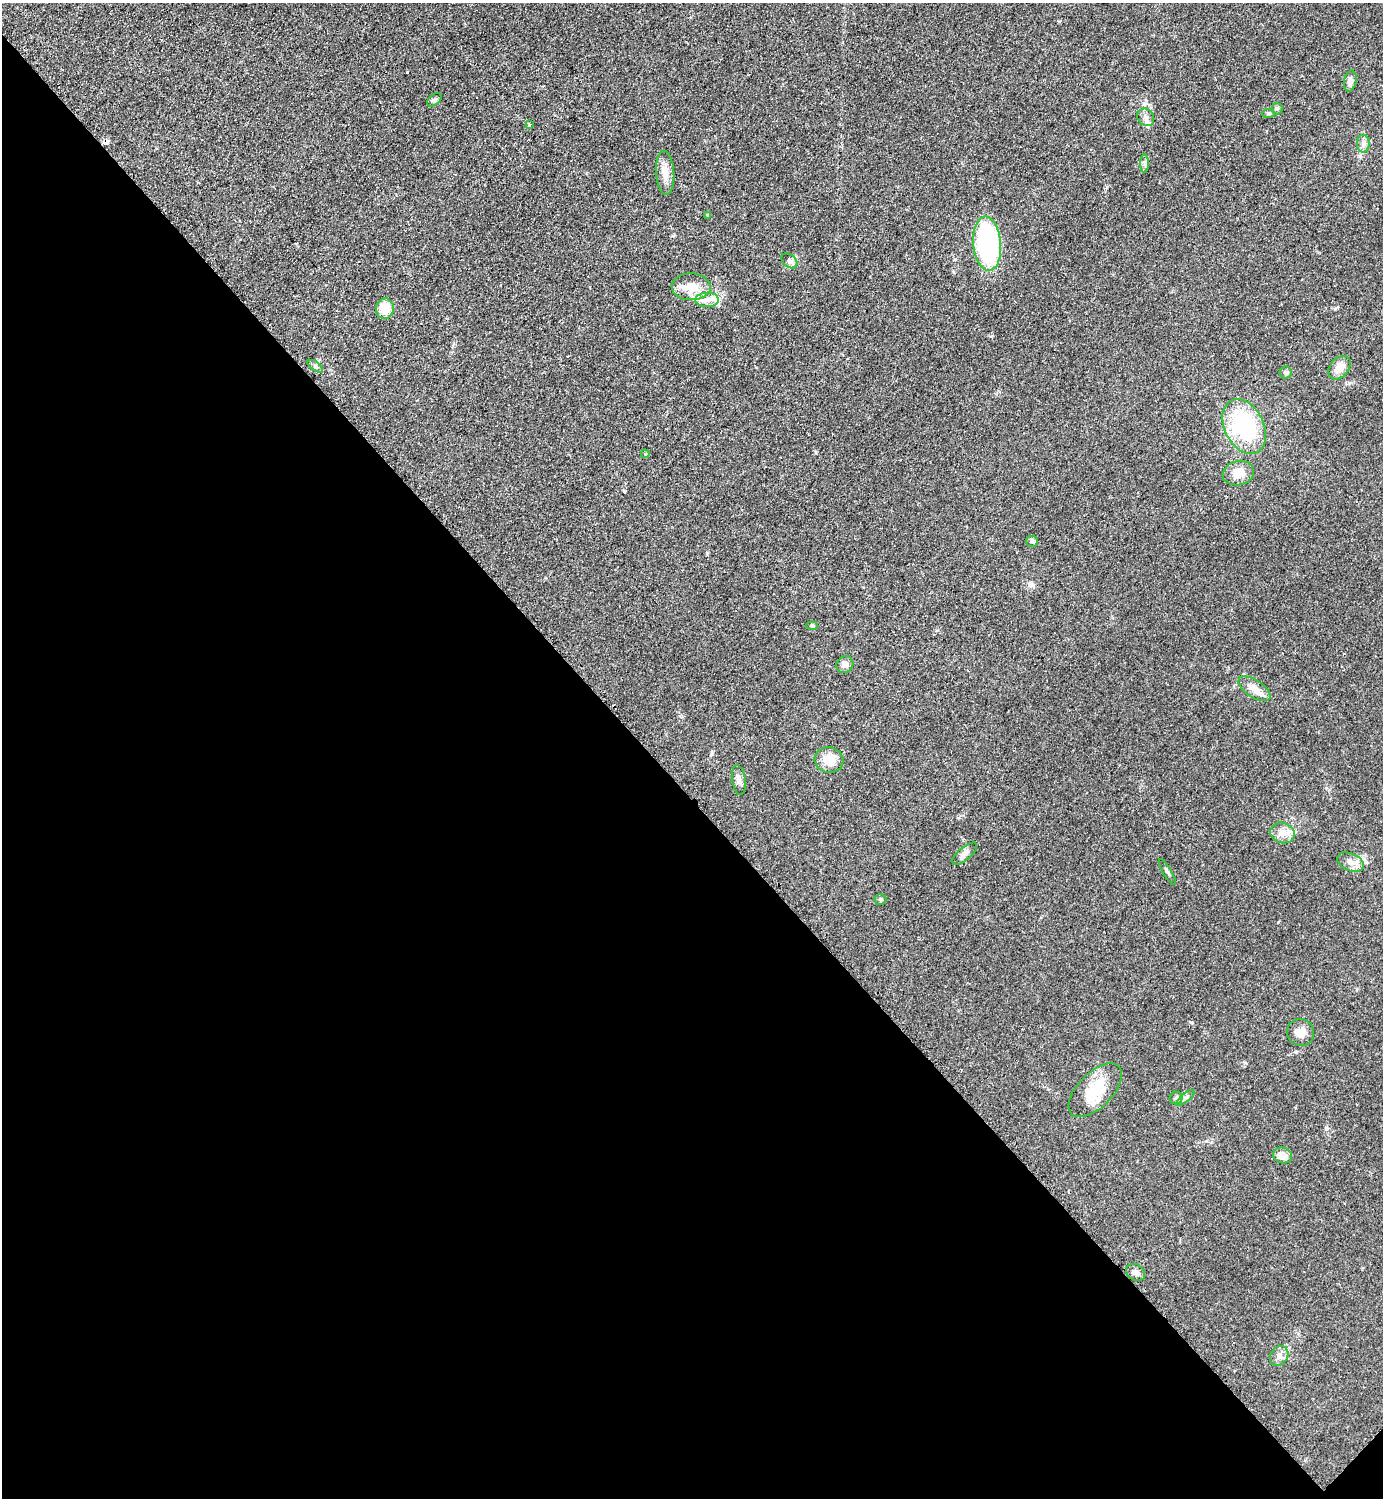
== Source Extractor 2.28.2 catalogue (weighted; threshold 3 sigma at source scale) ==
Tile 14 of 4 x 4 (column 2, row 4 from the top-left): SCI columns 1695-3075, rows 8-1503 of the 6005 x 6005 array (HDU 1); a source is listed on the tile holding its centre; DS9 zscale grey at full resolution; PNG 1385 x 1500 px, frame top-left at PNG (2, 3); each listed source drawn as its Kron ellipse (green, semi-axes under 4 px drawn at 4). Shown black and unused: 47% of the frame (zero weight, under 2 of 3 exposures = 1% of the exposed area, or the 3 px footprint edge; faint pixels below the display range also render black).
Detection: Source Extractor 2.28.2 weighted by HDU 2 'WHT'; one run over the whole footprint, this tile lists its part. Background 0.0799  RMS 0.0075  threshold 0.0337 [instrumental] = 3 sigma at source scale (4.5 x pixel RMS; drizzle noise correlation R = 1.50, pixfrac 1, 0.05/0.05 arcsec/px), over >= 5 px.
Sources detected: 43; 1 cosmic-ray / hot-pixel residue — neither listed nor drawn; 3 inside a brighter listed object's ellipse — not listed separately; the other 39 listed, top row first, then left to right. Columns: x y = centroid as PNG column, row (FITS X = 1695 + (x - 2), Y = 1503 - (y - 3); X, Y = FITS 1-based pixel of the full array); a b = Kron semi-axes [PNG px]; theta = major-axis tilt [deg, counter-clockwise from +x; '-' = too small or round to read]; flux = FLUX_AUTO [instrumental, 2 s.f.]
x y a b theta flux
1350 81 10 6 80 3.3
434 100 8 5 37 1.7
1277 108 6 5 - 1.4
1268 113 6 4 6 1
1146 117 9 7 -51 3.4
529 125 3 2 - 1.3
1363 144 9 6 -89 2.6
1145 164 9 4 90 1.9
665 173 22 9 -86 8.1
707 215 3 3 - 0.83
987 244 27 14 -85 100
789 261 9 6 -41 2.3
691 287 19 13 -1 13
707 300 11 7 0 5.3
385 309 10 9 - 13
315 366 9 4 -35 1.4
1339 368 13 9 50 7.5
1285 373 6 6 - 1.5
1244 426 29 19 -63 73
645 454 4 3 - 0.66
1238 473 16 12 16 11
1032 541 6 5 - 1.3
812 626 6 4 -1 0.91
845 665 9 8 - 3.6
1254 689 18 8 -33 7
829 760 14 13 - 13
739 780 15 7 -81 3.3
1282 833 12 10 -16 5.9
964 854 15 6 41 3.2
1350 862 14 8 -22 5.5
1167 872 15 3 -59 1.5
880 899 6 5 - 1.3
1300 1032 14 13 - 7.4
1095 1090 33 17 45 27
1176 1098 6 6 - 1.6
1185 1098 11 4 40 1.9
1282 1155 9 7 -19 7.2
1135 1273 10 8 -35 3.7
1279 1356 11 8 56 3.9
Unlisted compact peaks at least as high as the median listed source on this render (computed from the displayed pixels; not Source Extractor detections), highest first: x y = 407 72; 1349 383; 707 553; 1296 1052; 624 491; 1335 309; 1278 922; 955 259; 1245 1063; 712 754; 992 336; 1326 1128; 1191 1022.